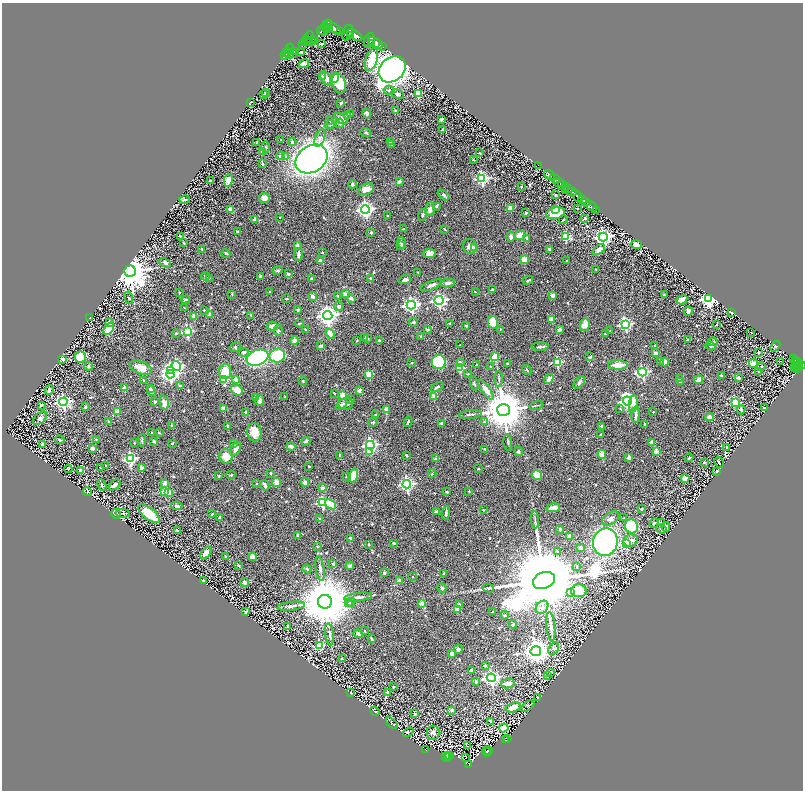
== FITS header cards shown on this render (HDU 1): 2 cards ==
NAXIS1  =                 1601
NAXIS2  =                 1576

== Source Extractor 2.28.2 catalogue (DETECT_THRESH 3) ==
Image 1601 x 1576 px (HDU 1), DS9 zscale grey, zoomed out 1/2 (1 PNG px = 2 x 2 image px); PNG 805 x 792 px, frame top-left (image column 1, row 1575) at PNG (2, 3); each listed source drawn as its Kron ellipse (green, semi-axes under 4 px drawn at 4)
Background 0.431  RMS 0.018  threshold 0.0535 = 3 sigma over >= 5 px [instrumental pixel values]
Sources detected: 764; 53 cannot appear on this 1/2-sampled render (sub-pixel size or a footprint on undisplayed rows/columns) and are neither listed nor drawn; of the other 711, the 500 brightest by FLUX_AUTO listed and drawn (211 fainter detections omitted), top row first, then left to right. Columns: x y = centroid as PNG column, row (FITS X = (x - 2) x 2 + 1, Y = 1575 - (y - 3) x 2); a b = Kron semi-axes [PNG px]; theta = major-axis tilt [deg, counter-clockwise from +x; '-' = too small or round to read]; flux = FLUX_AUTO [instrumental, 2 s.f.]
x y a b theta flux
327 24 5 3 - 1100
324 27 4 2 - 740
332 27 9 4 -35 2800
327 28 5 2 - 690
330 29 3 2 - 710
321 31 2 1 - 19
324 31 5 2 - 7.1
341 32 3 1 - 50
348 32 8 5 67 2100
355 35 8 4 -30 2300
351 36 3 2 - 610
309 37 6 3 59 960
306 39 3 2 - 51
314 39 3 2 - 61
369 40 7 5 68 2500
308 41 4 1 - 330
305 42 4 2 - 160
311 42 5 3 - 590
372 43 3 2 - 710
376 43 8 4 -31 3300
303 44 3 2 - 34
322 44 2 2 - 9.9
383 47 2 1 - 68
290 49 5 3 - 1300
287 52 5 2 - 630
295 52 4 3 - 660
301 52 2 2 - 8.7
289 54 5 2 - 720
292 54 3 2 - 570
284 56 3 1 - 340
371 59 12 6 72 100
304 64 5 4 - 13
392 69 15 11 41 2500
322 76 2 2 - 4.7
326 78 8 5 -55 39
335 78 5 4 - 50
339 83 10 7 -77 89
389 90 5 3 - 5
266 93 4 2 - 13
418 93 3 3 - 150
398 94 6 3 -25 11
264 95 3 2 - 3.9
250 102 4 2 - 4.4
341 103 3 3 - 4.8
395 111 2 2 - 4.5
351 114 3 3 - 2.8
367 114 5 4 - 8
347 115 3 3 - 17
341 119 7 4 -35 19
442 119 3 2 - 5
330 121 2 2 - 6.3
340 123 4 4 - 6.2
330 125 5 4 - 5.7
443 130 3 2 - 4
366 133 5 4 - 6
320 138 9 4 70 14
281 140 2 2 - 5.4
390 141 4 3 - 5.4
256 142 2 2 - 3.7
292 142 4 4 - 6.2
391 145 4 3 - 3.5
265 147 6 3 -89 3.8
263 152 3 2 - 28
479 153 4 3 - 3.3
281 156 4 3 - 18
285 156 4 3 - 3.5
311 159 17 13 34 1800
473 159 3 2 - 2.7
262 164 2 2 - 9.5
538 165 2 1 - 21
550 175 6 3 -39 1000
482 179 4 4 - 550
555 179 5 2 - 750
228 180 6 4 82 38
210 181 2 2 - 8
399 182 3 3 - 12
559 183 6 2 -9 270
352 184 4 4 - 5.7
561 185 4 2 - 340
565 186 2 2 - 440
521 187 2 2 - 11
366 189 8 5 25 37
569 189 4 1 - 310
566 191 3 2 - 160
572 192 5 3 - 1200
444 195 7 3 -36 5.9
556 195 2 2 - 4.1
577 196 7 3 -51 1500
264 198 5 5 - 21
582 199 2 2 - 280
185 200 5 3 - 7.3
586 202 5 2 - 820
436 206 2 2 - 9.2
591 206 7 2 -36 240
510 208 3 2 - 53
577 208 2 2 - 8.6
365 209 4 4 - 1300
430 209 7 4 77 14
556 209 3 2 - 12
231 210 4 3 - 31
597 211 3 2 - 23
526 213 3 3 - 4.2
556 213 9 6 10 100
388 215 2 2 - 4.4
423 215 6 3 71 6
280 217 2 2 - 2.6
585 218 2 2 - 17
255 219 3 3 - 11
563 220 4 3 - 3.1
404 229 3 2 - 3.1
445 229 4 2 - 2.9
237 231 4 2 - 3.9
371 232 3 2 - 4
520 235 6 4 25 49
180 236 4 3 - 2.9
565 236 4 3 - 190
511 237 5 3 - 12
603 237 4 4 - 1400
527 238 2 2 - 10
184 243 3 2 - 4.6
402 243 6 3 -72 12
297 245 2 2 - 23
400 245 3 3 - 3.9
636 245 5 4 - 31
470 246 7 7 - 16
474 248 2 2 - 39
202 249 2 2 - 4.8
550 249 3 3 - 11
599 250 7 4 38 20
322 252 2 2 - 7.2
226 253 5 3 - 5.3
429 253 6 4 8 21
298 254 6 3 82 16
524 260 4 3 - 57
320 261 2 2 - 31
567 261 2 2 - 3.7
165 263 6 3 -26 11
596 269 4 2 - 4
277 270 5 4 - 4.6
130 271 5 5 - 12000
418 272 2 2 - 2.6
288 274 4 3 - 5.3
205 276 4 3 - 6.4
260 276 3 3 - 11
209 278 3 2 - 3
371 278 4 3 - 4.3
311 279 3 2 - 3.6
405 280 6 3 18 15
528 280 5 2 - 5.7
448 283 7 4 8 12
431 285 11 3 20 14
492 289 4 3 - 4.5
270 292 4 3 - 4.1
475 292 3 2 - 2.7
179 293 3 2 - 3.2
232 294 3 2 - 3.2
345 294 2 2 - 33
553 295 3 3 - 22
664 295 2 2 - 2.8
338 296 3 3 - 2.9
313 297 4 3 - 13
129 298 6 3 -76 3.6
351 298 2 2 - 35
287 299 3 2 - 3.2
709 299 4 4 - 1300
186 300 4 2 - 4.2
439 300 4 4 - 840
682 300 6 3 30 56
411 305 4 4 - 980
339 306 4 4 - 7.8
184 308 3 2 - 3.2
204 310 2 2 - 3.7
298 310 2 2 - 8.8
688 311 5 3 - 8.5
732 313 3 2 - 5.3
210 315 4 3 - 14
251 315 4 3 - 2.9
328 315 5 4 - 2300
194 316 2 2 - 53
90 318 3 2 - 3.2
552 319 2 2 - 67
413 322 4 3 - 6.4
493 322 6 5 - 69
110 323 2 2 - 29
299 323 4 2 - 3
450 324 3 2 - 3.8
625 324 4 4 - 540
585 325 6 5 - 41
716 325 2 2 - 7
272 326 5 4 - 24
466 326 2 2 - 12
109 329 7 4 54 120
427 329 4 3 - 4.8
500 329 2 2 - 3.3
278 330 5 4 - 5.3
306 330 3 2 - 5.7
559 330 4 3 - 11
187 331 4 3 - 400
610 331 3 3 - 2.7
176 333 3 2 - 3.6
751 333 3 2 - 2.8
330 334 5 3 - 23
606 334 3 2 - 2.9
421 336 3 3 - 4
365 337 3 3 - 5.7
367 338 2 2 - 19
379 340 3 3 - 5.8
687 340 3 3 - 3.4
294 341 4 3 - 24
357 341 3 2 - 3.2
713 342 5 3 - 6.2
460 345 2 2 - 3.1
655 345 3 2 - 3.3
321 346 4 3 - 11
710 346 5 4 - 5.9
775 346 6 3 50 4.3
235 347 6 3 36 4.2
540 347 8 2 4 7.6
244 352 5 3 - 11
758 352 2 2 - 12
655 353 4 2 - 24
277 356 8 6 17 120
81 357 6 5 - 160
495 357 3 3 - 100
590 357 3 2 - 8.3
257 358 11 7 21 850
63 359 3 3 - 11
794 359 2 2 - 45
795 360 2 2 - 100
661 361 3 2 - 2.7
780 361 2 1 - 27
439 362 7 7 - 260
557 362 3 3 - 240
665 362 4 4 - 17
797 362 2 2 - 140
412 363 2 2 - 2.9
460 363 4 3 - 11
753 363 4 3 - 54
507 364 3 2 - 5.3
476 365 3 2 - 2.8
618 365 10 4 0 34
800 365 5 2 - 330
89 366 4 3 - 5.3
176 366 5 4 - 460
761 366 4 3 - 2.9
798 366 4 1 - 120
490 367 3 2 - 3
795 367 4 2 - 74
141 368 12 6 -20 37
460 368 3 3 - 180
797 368 5 3 - 330
171 370 4 3 - 710
527 370 5 2 - 3.3
225 371 7 6 - 61
759 371 2 2 - 7.2
642 372 4 4 - 560
170 374 4 3 - 930
369 374 3 3 - 120
468 374 3 2 - 2.9
721 376 3 2 - 5.1
738 378 4 3 - 9.2
499 379 7 2 -85 4.5
549 379 5 3 - 29
679 379 2 2 - 8.4
224 380 4 3 - 110
236 380 2 2 - 42
699 380 4 3 - 37
143 381 4 3 - 3.3
303 381 5 3 - 3.4
680 381 2 2 - 31
579 382 7 4 49 9.8
474 384 7 2 -73 4.8
181 386 4 3 - 6.9
437 387 7 3 30 6.5
124 388 2 2 - 47
150 388 2 2 - 5.2
49 390 5 3 - 8.1
237 390 6 5 - 54
486 390 12 4 -56 36
151 391 5 3 - 14
359 391 2 2 - 37
334 393 2 2 - 5.1
342 395 3 2 - 78
256 397 4 3 - 16
285 397 3 2 - 3.4
434 397 3 2 - 53
260 400 5 3 - 20
351 400 4 3 - 4.7
627 401 4 4 - 1100
63 402 4 4 - 1000
155 402 2 2 - 18
164 402 7 4 -76 30
735 403 3 3 - 180
346 404 7 6 - 18
633 404 9 4 82 34
41 405 4 3 - 3.6
341 405 7 4 42 7.6
536 405 7 2 13 3.7
85 407 3 2 - 6.3
620 408 4 3 - 3.5
765 408 3 2 - 7.4
223 409 4 3 - 32
386 409 3 3 - 20
503 410 6 6 - 16000
741 410 4 3 - 5.7
117 412 2 2 - 59
246 412 2 2 - 24
653 412 2 2 - 2.9
470 414 11 2 6 6.6
376 415 4 3 - 3.6
636 415 8 3 87 9.6
709 417 4 3 - 18
40 418 8 5 42 14
109 421 3 2 - 4.9
373 422 5 4 - 4.4
408 422 5 2 - 5
484 422 4 3 - 3.3
441 423 2 2 - 21
645 424 3 2 - 4.5
172 425 3 3 - 3.1
228 426 4 3 - 6
601 426 2 2 - 8.9
254 432 9 7 -79 53
152 433 2 2 - 2.7
159 433 3 2 - 3.3
600 435 2 2 - 4.2
96 439 3 3 - 2.6
60 440 5 3 - 3.9
142 440 6 3 86 4.5
154 441 4 3 - 6.8
306 441 5 3 - 7.1
134 443 2 2 - 2.7
172 443 3 3 - 2.8
508 443 8 2 -84 4.4
652 443 3 3 - 27
42 444 2 2 - 24
234 444 2 2 - 9.4
370 445 4 4 - 860
291 447 4 2 - 30
93 448 3 3 - 35
727 448 2 2 - 18
236 449 8 4 63 21
485 449 3 2 - 3.2
369 451 4 3 - 97
518 451 5 4 - 5.1
656 452 2 2 - 42
602 454 4 3 - 40
339 455 4 2 - 3.3
406 455 3 2 - 5
226 456 7 6 - 43
130 458 4 4 - 530
629 458 3 3 - 14
689 458 4 2 - 6.2
435 459 2 2 - 35
704 462 2 2 - 7.6
719 462 6 2 -62 3.6
106 465 3 2 - 2.7
309 466 2 2 - 3.1
100 468 2 2 - 4.1
141 468 2 2 - 46
68 469 4 2 - 3.3
479 469 2 2 - 2.9
80 470 4 3 - 7.4
717 471 2 2 - 29
271 473 2 2 - 6.1
432 474 4 3 - 3.3
231 475 4 3 - 4.4
537 475 5 4 - 56
219 476 3 2 - 3
353 476 7 4 73 65
346 477 4 2 - 3
685 478 4 4 - 31
277 482 4 4 - 24
305 482 4 4 - 14
165 483 3 3 - 25
257 484 3 2 - 4
407 484 4 4 - 850
102 485 6 3 -65 4.3
114 485 6 3 40 15
265 485 5 3 - 14
323 488 2 2 - 29
469 491 2 2 - 3.5
88 492 5 3 - 2.6
165 492 3 3 - 130
447 492 2 2 - 5.8
168 493 3 3 - 50
322 503 3 3 - 250
331 504 6 4 -38 72
177 506 6 3 -9 11
553 508 7 3 10 33
641 509 3 2 - 5.7
483 510 2 2 - 2.7
436 512 3 3 - 7.5
123 513 7 4 -3 7.2
446 513 6 2 84 8.3
116 514 5 3 - 16
149 514 13 5 -39 95
212 514 3 2 - 2.9
219 517 2 2 - 6
611 518 9 5 33 18
624 518 4 3 - 3.4
320 519 2 2 - 20
535 520 8 2 -86 5.7
654 523 5 3 - 4.9
661 523 2 2 - 19
631 526 7 6 - 270
666 527 5 3 - 11
560 529 2 2 - 14
661 529 5 3 - 3
177 530 3 3 - 5.6
298 536 3 3 - 10
569 536 4 3 - 17
351 538 4 3 - 7.2
631 540 7 6 - 16
605 542 14 12 75 660
394 543 3 3 - 3.9
369 544 2 2 - 3
626 544 3 3 - 180
317 546 3 2 - 2.9
580 548 2 2 - 13
558 551 3 3 - 5.5
206 553 7 4 52 32
225 556 3 2 - 3.2
253 557 4 3 - 41
333 564 4 3 - 7.7
238 565 3 2 - 4.6
350 566 4 3 - 7.3
577 566 2 2 - 7.4
320 568 12 4 -81 13
307 569 4 3 - 3.6
384 573 4 3 - 4.9
444 574 3 2 - 3.7
412 577 2 2 - 2.9
204 580 4 2 - 4.3
544 580 11 8 22 89000
399 581 4 3 - 17
245 582 4 3 - 8.8
442 588 5 3 - 6.7
488 588 6 3 -9 4.8
579 591 8 6 2 68
571 592 3 3 - 46
358 597 14 3 7 13
325 602 7 7 - 29000
351 602 4 3 - 5.8
349 603 3 3 - 4
422 603 2 2 - 50
459 604 4 3 - 5.6
291 606 14 4 7 16
542 607 7 5 50 15
457 609 2 2 - 67
245 612 3 2 - 7.2
492 612 2 2 - 5.9
504 615 4 3 - 3.5
513 624 4 3 - 7.1
288 627 3 3 - 22
551 627 15 3 -84 16
365 631 2 2 - 2.9
329 634 11 4 -82 10
358 634 5 3 - 11
371 639 4 2 - 5.4
319 645 3 3 - 210
554 648 7 5 60 7.9
458 649 5 4 - 9.8
536 651 5 5 - 3700
452 653 3 3 - 20
342 659 3 3 - 7
485 666 3 3 - 4.9
471 671 3 2 - 12
550 672 3 3 - 6.1
548 676 4 2 - 3.3
491 678 4 4 - 930
476 682 3 3 - 7.4
508 683 7 5 8 23
393 687 4 3 - 5.5
351 692 2 2 - 2.8
387 692 2 2 - 4.4
537 697 3 2 - 5.3
528 706 7 4 35 6.5
513 707 8 4 16 45
452 710 2 2 - 20
375 711 5 2 - 3.2
415 714 3 3 - 4.9
491 722 4 3 - 9.6
392 723 7 3 -43 4.3
504 728 4 4 - 210
408 732 6 3 36 4.7
433 733 7 6 - 14
507 738 2 1 - 16
505 740 4 2 - 93
468 746 3 2 - 27
426 749 4 3 - 99
487 750 3 2 - 43
489 750 3 2 - 28
487 752 4 3 - 77
447 756 2 1 - 28
449 756 2 1 - 17
446 757 3 1 - 29
448 757 2 2 - 30
465 757 2 1 - 3.5
468 764 4 2 - 97
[211 fainter detections neither listed nor drawn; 53 sub-pixel or undisplayed-footprint detections neither listed nor drawn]